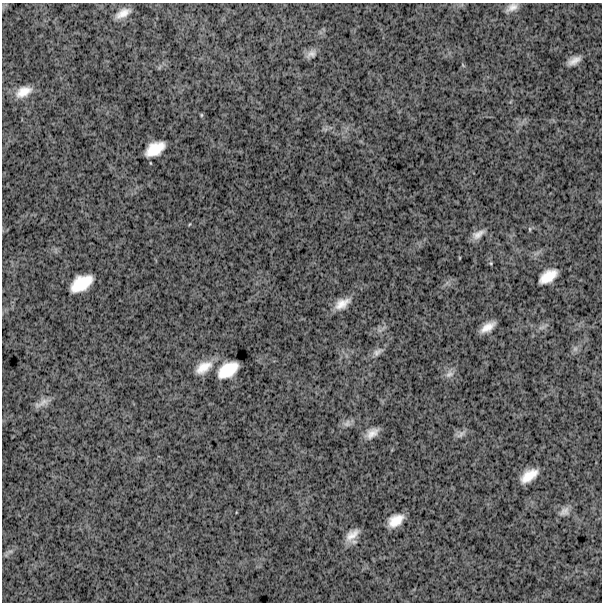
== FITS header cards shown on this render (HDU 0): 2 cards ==
NAXIS1  =                  600
NAXIS2  =                  600

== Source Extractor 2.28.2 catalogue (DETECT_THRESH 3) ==
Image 600 x 600 px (HDU 0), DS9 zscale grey, 1 PNG px = 1 image px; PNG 604 x 604 px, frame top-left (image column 1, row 600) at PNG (2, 3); no overlay
Background 1840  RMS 250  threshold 744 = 3 sigma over >= 5 px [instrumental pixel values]
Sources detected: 31; all 31 listed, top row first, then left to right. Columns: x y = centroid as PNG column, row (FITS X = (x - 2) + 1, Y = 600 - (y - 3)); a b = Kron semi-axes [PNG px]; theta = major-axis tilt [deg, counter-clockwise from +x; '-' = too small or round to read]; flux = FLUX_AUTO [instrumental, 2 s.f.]
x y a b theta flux
512 7 15 8 26 120000
123 13 18 8 30 170000
311 54 14 9 23 98000
574 61 14 6 28 140000
463 65 7 3 -45 15000
23 92 18 10 25 240000
201 115 6 4 90 18000
155 149 18 11 30 380000
190 224 5 3 - 13000
530 229 6 4 -89 20000
478 234 15 7 32 130000
491 263 5 4 - 19000
548 276 18 9 34 310000
81 283 21 12 32 510000
342 304 17 10 30 220000
488 327 14 7 34 190000
541 327 11 5 21 54000
575 349 7 7 - 52000
377 352 16 8 34 93000
203 367 22 12 34 290000
228 370 20 12 33 440000
449 374 13 10 41 100000
42 403 26 7 27 120000
347 423 12 9 44 86000
372 433 12 7 36 150000
461 434 16 6 37 71000
529 476 17 9 35 300000
564 512 15 10 34 110000
395 520 15 9 33 270000
352 535 18 9 41 190000
10 551 7 4 0 34000